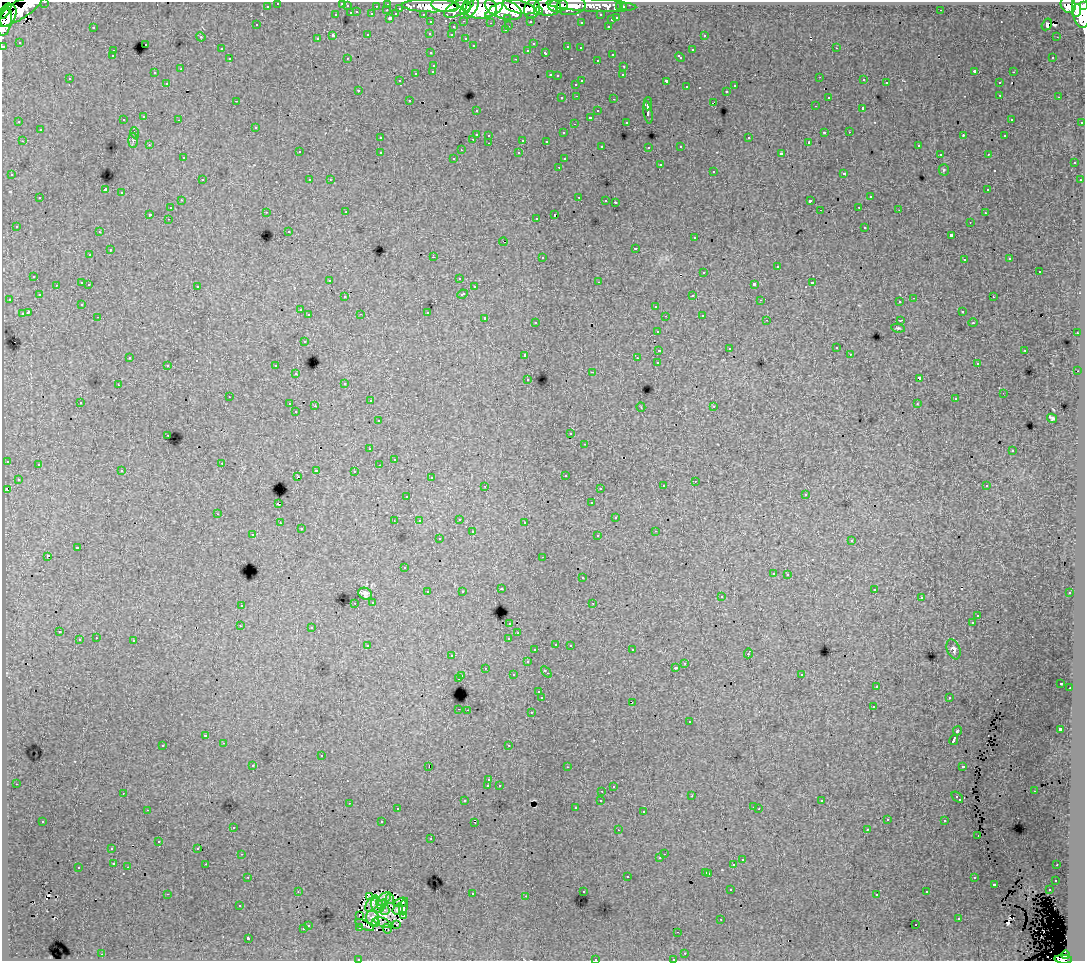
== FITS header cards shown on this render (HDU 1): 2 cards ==
NAXIS1  =                 1083
NAXIS2  =                  959

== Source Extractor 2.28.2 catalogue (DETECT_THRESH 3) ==
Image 1083 x 959 px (HDU 1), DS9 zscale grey, 1 PNG px = 1 image px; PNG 1087 x 963 px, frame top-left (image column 1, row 959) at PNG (2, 2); each listed source drawn as its Kron ellipse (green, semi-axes under 4 px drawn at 4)
Background 140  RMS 1.1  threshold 3.28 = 3 sigma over >= 5 px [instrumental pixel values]
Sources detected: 529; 11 with non-positive FLUX_AUTO (blend fragments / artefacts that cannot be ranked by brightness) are neither listed nor drawn; of the other 518, the 500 brightest by FLUX_AUTO listed and drawn (18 fainter detections omitted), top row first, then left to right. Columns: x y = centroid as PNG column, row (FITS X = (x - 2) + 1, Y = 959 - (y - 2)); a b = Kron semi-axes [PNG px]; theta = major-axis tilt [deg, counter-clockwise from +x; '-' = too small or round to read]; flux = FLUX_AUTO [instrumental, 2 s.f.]
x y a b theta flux
45 2 3 2 - 3200
278 3 3 3 - 1900
342 3 3 3 - 790
388 4 3 3 - 4300
445 5 13 6 -8 210000
591 5 45 6 -3 85000
1068 5 8 7 - 79000
267 6 3 3 - 1400
347 6 3 3 - 730
376 6 3 2 - 940
431 6 28 6 -1 210000
558 6 10 6 7 92000
571 6 15 9 9 91000
1084 6 4 3 - 47000
480 7 17 11 -2 350000
519 7 16 6 -15 250000
547 7 13 9 -4 220000
620 7 3 3 - 1200
623 7 3 3 - 1900
400 8 3 3 - 740
459 8 16 7 27 190000
471 8 11 5 59 110000
466 9 7 4 57 93000
503 9 19 9 -20 440000
532 9 9 7 68 190000
1080 9 19 8 -82 420000
387 10 3 2 - 280
494 10 10 4 35 110000
941 10 2 2 - 74
5 11 9 4 57 21000
17 11 28 9 30 300000
538 11 4 4 - 65000
1076 11 6 4 86 120000
357 12 3 2 - 320
351 13 3 3 - 870
372 14 3 3 - 1000
396 14 4 3 - 790
423 14 3 2 - 1700
336 15 3 3 - 400
601 15 3 3 - 1600
8 16 12 7 67 190000
390 18 3 3 - 1200
508 18 3 3 - 1200
617 18 3 3 - 520
611 20 3 3 - 420
464 21 3 2 - 240
530 21 3 3 - 1200
5 22 14 6 76 200000
431 22 3 3 - 1800
581 22 3 3 - 110
491 23 3 2 - 98
1047 24 6 4 60 130
256 25 3 2 - 170
509 26 3 2 - 200
608 26 3 2 - 290
93 27 3 2 - 550
453 27 3 3 - 400
505 30 3 2 - 240
430 34 3 3 - 150
368 35 3 3 - 380
452 35 3 3 - 220
704 35 3 2 - 210
333 36 3 3 - 1500
201 37 5 4 - 77
1057 37 2 2 - 69
466 38 3 3 - 380
317 39 3 3 - 130
19 42 3 2 - 76
146 44 3 3 - 250
533 44 3 2 - 110
473 45 3 2 - 110
3 46 3 3 - 4500
568 47 3 3 - 340
580 48 3 2 - 170
836 48 3 2 - 160
221 49 3 2 - 150
528 50 3 3 - 150
692 50 3 3 - 430
113 51 3 2 - 270
431 53 3 2 - 95
545 53 4 3 - 370
612 54 3 2 - 160
112 56 3 2 - 79
680 57 5 3 - 350
1053 57 3 2 - 220
347 58 2 2 - 59
230 59 3 3 - 220
516 59 3 2 - 550
597 60 3 2 - 140
434 65 3 3 - 290
624 66 3 2 - 130
181 69 3 3 - 76
433 71 3 3 - 240
975 71 3 3 - 1500
154 72 3 2 - 120
1013 72 3 2 - 230
416 73 3 3 - 510
550 75 3 2 - 440
623 75 3 2 - 130
557 76 3 3 - 120
820 77 2 2 - 59
70 79 3 3 - 210
864 80 3 3 - 230
400 81 3 2 - 100
582 81 3 2 - 640
666 81 4 3 - 960
167 83 3 2 - 160
886 83 3 3 - 380
999 83 3 3 - 300
576 84 3 3 - 270
735 86 3 3 - 230
687 87 3 3 - 250
358 90 3 2 - 93
727 91 3 3 - 160
1000 95 3 2 - 240
576 96 3 2 - 250
828 97 3 3 - 240
1059 97 3 2 - 170
562 98 3 3 - 220
614 99 3 2 - 470
409 100 3 3 - 380
236 101 2 2 - 61
713 103 4 2 - 390
648 104 7 2 88 2300
815 106 3 2 - 170
863 108 3 3 - 1100
476 110 3 3 - 230
598 111 3 3 - 300
648 112 11 4 -80 2600
144 117 3 3 - 260
590 117 3 3 - 1500
1011 119 3 2 - 140
123 120 3 3 - 240
179 120 3 2 - 120
19 122 3 2 - 71
626 122 3 3 - 160
1082 122 3 3 - 670
574 124 3 2 - 73
256 127 3 3 - 370
40 130 3 3 - 420
824 132 3 3 - 700
849 132 3 2 - 96
135 133 5 3 - 79
563 133 3 3 - 140
476 134 3 3 - 1100
489 135 3 2 - 210
963 136 4 3 - 350
1005 136 3 2 - 88
380 138 3 3 - 200
749 138 3 3 - 360
473 139 3 2 - 290
133 140 7 4 90 160
523 140 3 3 - 700
22 141 3 2 - 210
546 141 3 2 - 140
809 142 3 3 - 100
489 143 3 2 - 130
149 145 3 3 - 130
918 145 3 3 - 200
602 146 3 2 - 100
681 146 3 3 - 240
649 147 3 3 - 200
461 150 2 2 - 62
299 152 3 3 - 250
380 152 3 3 - 300
519 153 3 3 - 190
781 154 4 3 - 1800
940 154 3 2 - 140
988 154 3 2 - 230
183 158 3 2 - 91
454 158 3 3 - 160
564 159 3 2 - 84
1074 163 3 3 - 390
660 165 3 3 - 330
559 167 3 2 - 180
944 170 5 5 - 110
713 171 3 3 - 410
843 173 3 3 - 400
12 175 3 3 - 220
202 180 3 2 - 280
310 180 3 3 - 270
330 180 3 3 - 87
1080 180 3 2 - 110
105 190 3 3 - 8600
988 190 3 3 - 210
121 193 3 3 - 400
579 197 3 2 - 500
870 197 3 3 - 360
40 198 3 3 - 360
181 200 3 2 - 160
606 200 3 2 - 180
810 201 4 3 - 1100
615 202 3 3 - 830
859 207 3 2 - 120
170 208 3 3 - 220
820 210 2 2 - 46
899 210 3 2 - 67
266 212 3 2 - 150
346 212 3 2 - 160
985 213 3 2 - 130
150 214 4 3 - 910
554 215 3 3 - 1100
536 218 3 2 - 180
168 219 3 2 - 120
970 222 3 2 - 150
16 226 3 3 - 130
865 227 3 3 - 420
289 231 3 3 - 210
99 232 3 2 - 210
951 235 3 3 - 1100
695 238 3 3 - 260
503 242 4 2 - 120
636 248 3 3 - 700
110 250 3 3 - 660
90 255 3 2 - 200
433 257 3 2 - 660
542 257 3 3 - 380
1010 259 3 3 - 230
964 260 3 2 - 210
777 267 3 3 - 800
1039 271 3 3 - 570
704 272 3 3 - 320
34 276 3 3 - 230
459 278 3 2 - 100
330 280 3 2 - 150
599 282 3 2 - 46
82 283 3 3 - 550
812 283 3 3 - 340
89 284 3 2 - 210
754 284 4 3 - 1800
56 285 3 2 - 210
197 286 3 3 - 270
474 287 3 3 - 270
462 294 5 3 - 470
39 295 3 3 - 170
693 295 3 2 - 280
345 297 3 3 - 220
993 297 3 2 - 180
914 298 3 2 - 440
9 299 3 2 - 280
761 300 2 2 - 46
900 302 3 3 - 170
82 304 3 2 - 83
656 306 3 3 - 400
300 310 3 3 - 170
962 311 3 2 - 170
28 312 4 3 - 1200
427 312 3 3 - 630
22 314 4 3 - 740
361 314 3 2 - 72
309 315 3 3 - 310
702 315 3 2 - 190
665 316 2 2 - 47
98 317 3 2 - 110
485 318 3 3 - 520
767 320 3 2 - 83
900 320 4 2 - 47
536 322 3 3 - 130
973 323 5 3 - 62
898 328 7 4 -8 130
657 331 3 3 - 160
1077 333 3 2 - 280
304 341 3 3 - 290
836 348 3 3 - 160
729 349 2 2 - 55
659 350 4 3 - 990
1025 350 3 3 - 530
850 354 3 2 - 150
525 355 3 3 - 220
130 357 3 3 - 83
637 358 3 3 - 130
658 362 3 3 - 1000
977 364 3 3 - 240
168 365 3 3 - 270
276 366 3 3 - 480
1078 371 2 2 - 280
593 372 3 2 - 700
296 374 3 3 - 340
919 378 4 3 - 1500
528 379 3 2 - 120
345 383 3 3 - 160
118 385 2 2 - 64
1003 393 2 2 - 71
229 397 3 2 - 66
955 399 3 3 - 140
370 401 3 3 - 290
80 402 3 2 - 100
290 404 3 2 - 400
917 404 4 3 - 64
315 406 2 2 - 540
714 406 3 3 - 150
641 407 5 2 - 58
296 412 3 2 - 110
1052 418 5 3 - 150
378 421 3 3 - 150
571 434 3 2 - 160
168 435 3 2 - 170
585 444 3 2 - 150
370 449 3 2 - 180
1012 451 3 3 - 240
394 459 2 2 - 48
7 461 3 3 - 180
222 463 3 2 - 190
38 464 3 3 - 230
379 465 3 2 - 110
316 470 3 2 - 440
122 471 3 3 - 210
354 471 3 2 - 220
565 475 3 3 - 350
298 476 3 2 - 110
431 478 3 2 - 110
18 479 3 2 - 110
695 481 3 2 - 140
485 486 3 2 - 210
663 486 3 3 - 210
987 486 3 3 - 200
600 488 3 3 - 180
7 490 4 3 - 400
806 494 3 2 - 140
407 496 3 2 - 100
592 503 3 3 - 190
278 504 3 3 - 1100
218 514 3 2 - 300
616 518 3 3 - 330
459 519 3 2 - 270
394 521 3 2 - 60
419 521 4 3 - 170
525 522 3 3 - 240
280 523 3 2 - 240
301 529 3 3 - 150
656 531 3 2 - 300
472 532 3 3 - 560
253 535 3 2 - 250
598 536 3 3 - 240
439 539 3 3 - 280
852 540 3 3 - 330
77 548 3 3 - 1000
47 556 3 3 - 1400
543 557 3 2 - 57
404 568 3 3 - 180
773 573 3 3 - 210
788 574 3 3 - 220
582 578 3 3 - 390
501 589 3 3 - 270
874 589 3 3 - 180
462 591 3 3 - 130
428 592 3 3 - 300
1070 593 3 3 - 210
365 594 7 5 -26 330
721 597 3 3 - 180
921 598 3 2 - 68
373 602 3 3 - 220
355 603 2 2 - 110
593 603 3 2 - 140
241 605 3 3 - 290
978 615 3 3 - 200
510 623 3 3 - 160
972 623 3 3 - 200
240 626 2 2 - 51
312 627 3 3 - 380
59 632 3 3 - 240
518 633 3 2 - 150
96 638 3 2 - 200
509 638 3 3 - 420
79 640 3 3 - 490
134 641 3 3 - 750
556 644 3 2 - 160
570 645 3 2 - 160
368 646 4 3 - 240
954 649 10 6 -68 220
535 650 3 3 - 190
632 650 3 2 - 140
748 653 5 3 - 670
452 656 3 2 - 190
527 662 3 3 - 380
685 663 3 3 - 280
485 668 3 2 - 160
675 668 3 3 - 230
546 672 6 3 -52 850
801 674 3 3 - 320
513 675 3 3 - 410
462 676 3 2 - 290
459 679 3 3 - 1000
1061 683 2 2 - 81
877 686 4 3 - 58
1070 688 3 2 - 240
539 692 3 3 - 190
542 698 3 3 - 1900
949 698 3 2 - 130
632 702 3 2 - 130
873 707 3 2 - 200
459 709 3 2 - 300
467 710 3 2 - 240
531 712 3 2 - 260
690 722 3 3 - 260
1060 729 4 3 - 2300
957 731 5 3 - 940
206 736 3 3 - 400
954 740 5 3 - 2700
224 743 3 2 - 250
163 745 3 3 - 220
509 745 3 3 - 62
321 756 3 3 - 650
253 765 3 3 - 150
429 766 3 2 - 1400
963 766 4 3 - 490
567 767 3 2 - 160
489 780 3 2 - 130
16 784 3 2 - 76
499 785 3 3 - 160
488 786 3 3 - 1300
613 787 3 3 - 170
602 791 3 2 - 240
1034 791 3 2 - 79
123 793 3 2 - 74
692 796 3 2 - 120
957 797 7 3 -43 700
601 800 3 3 - 250
465 801 3 3 - 150
822 801 3 3 - 170
349 803 3 2 - 280
753 807 3 2 - 240
575 808 3 3 - 210
397 809 2 2 - 96
759 809 3 2 - 62
147 810 3 2 - 490
644 812 3 3 - 280
887 820 3 3 - 140
43 821 3 2 - 150
945 821 3 3 - 200
382 822 3 3 - 720
475 822 3 2 - 110
233 827 3 2 - 170
867 829 3 2 - 110
618 830 2 2 - 81
978 835 3 2 - 80
431 838 3 2 - 64
159 841 3 2 - 88
112 848 3 3 - 170
198 848 3 2 - 87
242 854 3 2 - 180
664 854 2 2 - 140
660 858 2 2 - 65
742 860 3 3 - 360
114 863 3 3 - 280
206 864 2 2 - 190
734 865 3 3 - 930
1057 865 3 2 - 110
128 867 3 2 - 210
78 868 3 3 - 280
706 872 3 3 - 360
709 873 3 3 - 410
248 877 3 2 - 150
627 877 3 3 - 370
974 878 3 2 - 230
1055 880 3 3 - 200
994 884 3 3 - 660
731 890 3 2 - 190
1049 890 3 2 - 300
298 891 3 3 - 88
583 891 3 3 - 230
927 892 3 3 - 200
167 894 3 2 - 770
472 894 3 3 - 470
877 894 3 3 - 220
526 896 3 2 - 150
369 897 4 3 - 98
384 899 9 5 41 540
390 899 5 3 - 140
401 902 7 4 20 300
372 904 9 5 53 130
382 904 5 3 - 190
240 906 3 3 - 140
378 906 8 6 -54 290
403 907 7 4 88 420
398 909 6 4 53 400
385 910 5 5 - 160
359 915 3 2 - 110
403 915 4 3 - 130
373 918 8 6 -65 340
721 919 3 3 - 88
959 919 3 3 - 390
383 922 9 3 -21 81
375 923 3 2 - 97
397 924 3 2 - 73
308 925 3 3 - 310
365 925 10 2 -27 85
916 925 3 2 - 150
360 927 3 3 - 190
303 929 3 3 - 420
387 929 5 2 - 120
678 932 3 2 - 99
248 938 3 3 - 1800
685 953 3 2 - 200
102 954 3 2 - 260
1065 955 4 4 - 40000
358 959 3 2 - 110
595 959 3 2 - 260
673 959 3 2 - 89
1063 959 9 4 -3 83000
At the frame edge (FLAGS 8, measured only in part): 10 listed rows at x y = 45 2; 278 3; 342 3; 1084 6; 5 22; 3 46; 358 959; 595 959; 673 959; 1063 959
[18 fainter detections neither listed nor drawn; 11 non-positive-flux detections neither listed nor drawn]